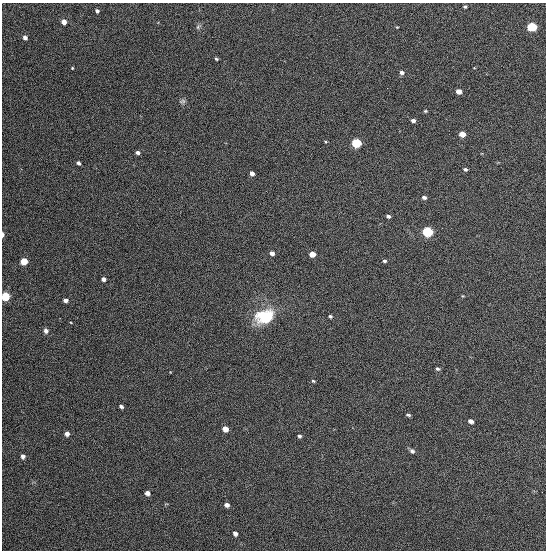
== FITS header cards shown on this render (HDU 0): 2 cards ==
NAXIS1  =                  544
NAXIS2  =                  548

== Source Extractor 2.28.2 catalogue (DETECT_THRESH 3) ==
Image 544 x 548 px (HDU 0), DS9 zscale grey, 1 PNG px = 1 image px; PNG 548 x 552 px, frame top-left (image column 1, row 548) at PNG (2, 3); no overlay
Background 1330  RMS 62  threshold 187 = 3 sigma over >= 5 px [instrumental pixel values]
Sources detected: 47; all 47 listed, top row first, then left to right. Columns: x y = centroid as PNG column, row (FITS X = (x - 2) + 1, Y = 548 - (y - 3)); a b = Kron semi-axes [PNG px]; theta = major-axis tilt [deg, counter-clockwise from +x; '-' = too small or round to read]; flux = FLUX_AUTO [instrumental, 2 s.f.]
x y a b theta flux
465 7 3 3 - 5800
97 11 4 3 - 10000
64 22 4 4 - 31000
198 27 6 5 - 8500
531 27 6 5 - 270000
25 38 5 4 - 16000
216 59 4 3 - 5600
72 68 3 3 - 3900
402 72 5 5 - 13000
459 92 5 4 - 33000
182 101 9 6 9 9400
425 111 4 3 - 5000
413 121 4 4 - 15000
462 134 5 4 - 53000
325 141 4 3 - 4200
356 143 5 5 - 320000
138 152 4 3 - 14000
78 163 4 3 - 13000
465 169 4 3 - 8500
252 173 4 4 - 23000
424 197 5 4 - 12000
388 216 4 3 - 12000
427 232 6 5 - 530000
3 234 5 2 - 15000
272 253 4 4 - 21000
312 254 5 4 - 52000
24 261 5 5 - 110000
384 261 4 3 - 6900
103 279 4 4 - 19000
5 296 5 5 - 220000
66 300 4 4 - 18000
330 316 4 3 - 6900
265 317 20 15 18 200000
46 331 6 5 - 16000
437 369 5 4 - 7900
313 381 4 4 - 5600
121 406 4 3 - 9200
408 415 5 3 - 6600
471 421 5 4 - 18000
225 429 5 5 - 37000
67 434 5 5 - 19000
299 436 4 4 - 8400
412 451 6 5 - 12000
23 456 5 5 - 13000
147 493 5 4 - 19000
227 505 5 4 - 15000
235 533 5 4 - 15000
At the frame edge (FLAGS 8, measured only in part): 2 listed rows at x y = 3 234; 5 296